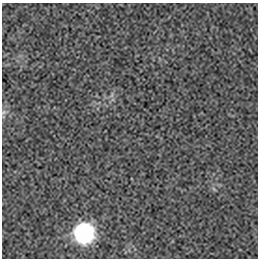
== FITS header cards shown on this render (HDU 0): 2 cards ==
NAXIS1  =                  256 / length of data axis 1
NAXIS2  =                  256 / length of data axis 2

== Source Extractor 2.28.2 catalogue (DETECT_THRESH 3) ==
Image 256 x 256 px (HDU 0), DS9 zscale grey, 1 PNG px = 1 image px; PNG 260 x 260 px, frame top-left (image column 1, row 256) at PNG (2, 3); no overlay
Background -9.62e-05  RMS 0.0018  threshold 0.00547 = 3 sigma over >= 5 px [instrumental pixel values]
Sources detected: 4; all 4 listed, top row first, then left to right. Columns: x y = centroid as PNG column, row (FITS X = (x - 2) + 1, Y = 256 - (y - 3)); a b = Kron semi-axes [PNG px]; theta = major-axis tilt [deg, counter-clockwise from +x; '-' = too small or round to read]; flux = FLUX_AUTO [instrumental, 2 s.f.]
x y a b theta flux
112 95 10 4 77 0.31
4 112 9 6 30 0.38
214 189 7 4 -53 0.18
84 233 17 17 - 13
At the frame edge (FLAGS 8, measured only in part): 1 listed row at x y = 4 112